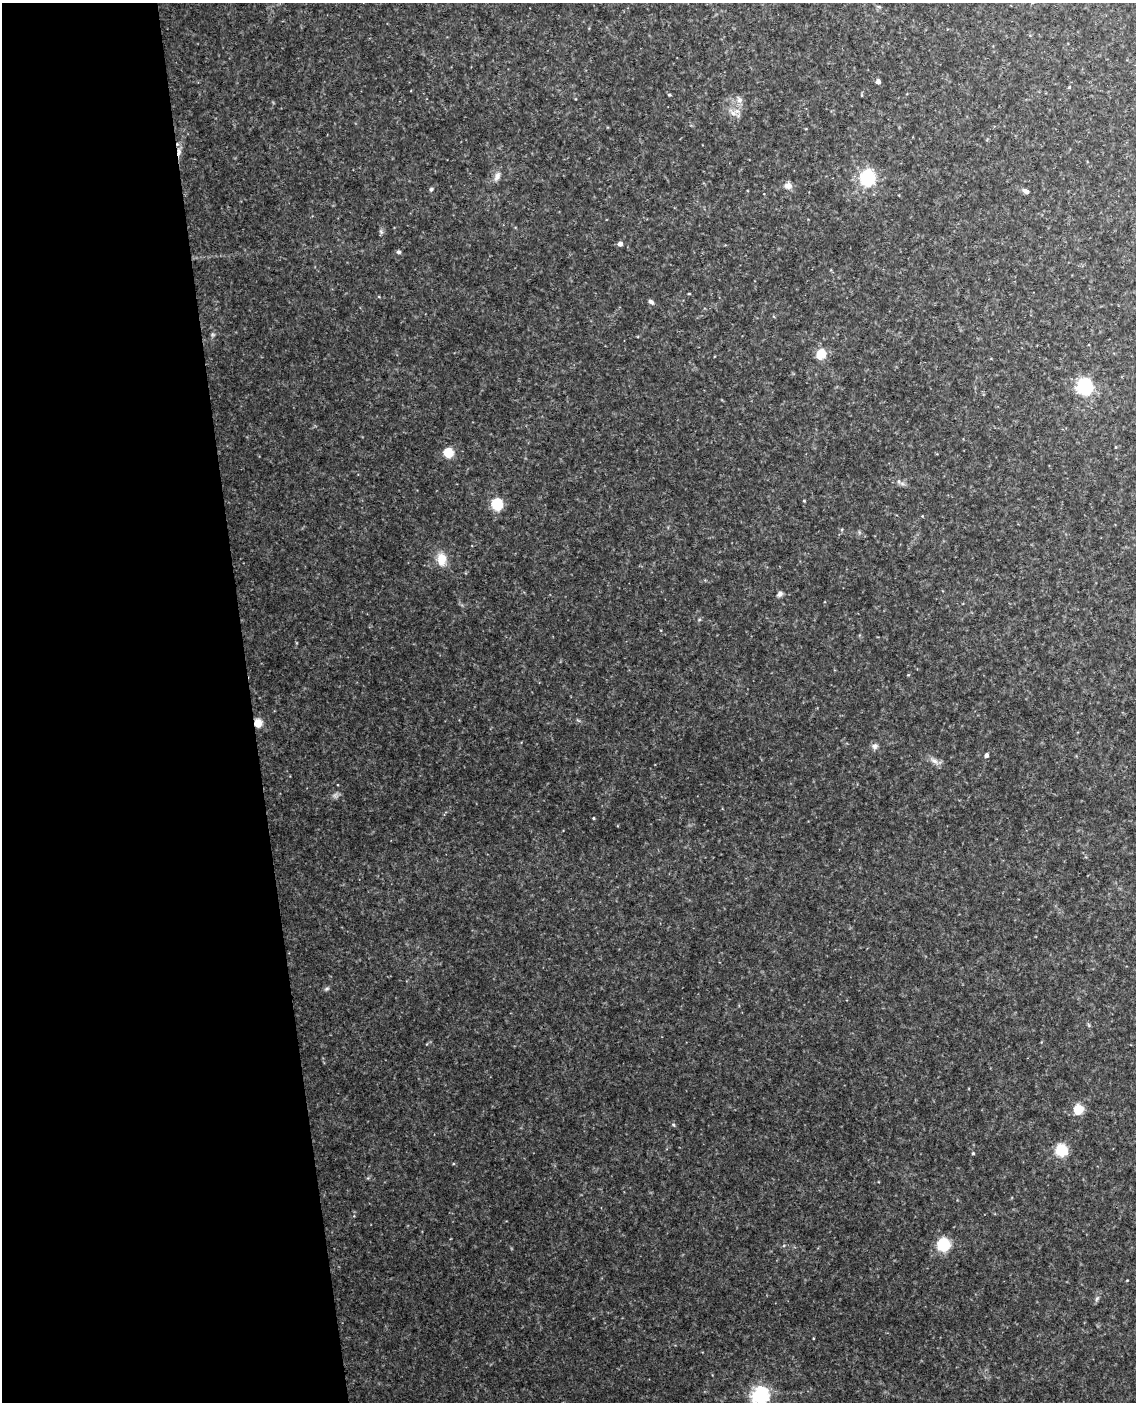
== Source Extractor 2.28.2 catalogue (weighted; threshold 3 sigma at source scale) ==
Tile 5 of 4 x 3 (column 1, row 2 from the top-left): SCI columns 59-1192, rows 1643-3042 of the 4651 x 4581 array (HDU 1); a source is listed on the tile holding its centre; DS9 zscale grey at full resolution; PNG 1138 x 1404 px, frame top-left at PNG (2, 3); no overlay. Shown black and unused: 22% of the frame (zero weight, under 3 of 4 exposures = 6% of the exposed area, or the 3 px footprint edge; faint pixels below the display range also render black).
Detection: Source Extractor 2.28.2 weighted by HDU 2 'WHT'; one run over the whole footprint, this tile lists its part. Background 0.131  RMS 0.011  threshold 0.0473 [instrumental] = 3 sigma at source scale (4.5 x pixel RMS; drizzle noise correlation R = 1.50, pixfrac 1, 0.05/0.05 arcsec/px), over >= 5 px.
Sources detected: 38; all 38 listed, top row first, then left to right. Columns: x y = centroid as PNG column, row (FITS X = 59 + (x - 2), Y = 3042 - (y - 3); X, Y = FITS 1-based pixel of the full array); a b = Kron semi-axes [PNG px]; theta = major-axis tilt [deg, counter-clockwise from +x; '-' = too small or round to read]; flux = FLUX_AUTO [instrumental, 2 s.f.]
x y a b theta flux
878 82 4 4 - 4.6
1069 87 4 4 - 1
669 95 4 3 - 1.4
739 100 12 7 -59 4.9
733 113 9 7 -17 5.2
179 152 13 6 89 5.6
497 176 13 7 70 5.7
867 178 12 11 - 62
788 186 10 9 - 5.7
431 189 6 5 - 1.5
1026 191 8 5 -30 3.7
381 232 6 5 - 1.9
620 244 4 4 - 5
399 252 5 5 - 2
689 293 4 2 - 0.78
651 302 7 5 -38 2.6
821 354 9 8 - 21
1085 386 9 9 - 88
448 453 6 6 - 30
899 481 6 4 -90 1.8
804 501 3 3 - 0.83
497 504 7 7 - 50
922 516 3 3 - 0.73
441 559 15 10 -88 15
780 594 8 6 51 3.2
258 723 5 5 - 50
875 746 8 8 - 3.5
986 755 4 4 - 3.5
934 761 13 7 -37 5.4
593 818 3 3 - 1.1
327 989 7 4 20 1.8
1078 1109 8 8 - 20
673 1125 5 4 - 1.2
1061 1150 9 9 - 35
973 1153 4 4 - 1.1
943 1245 8 7 - 57
1097 1299 8 5 69 2.2
760 1395 6 6 - 380
Overlapping masked pixels (flux is a lower limit): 2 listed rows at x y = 179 152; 258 723
Isophote crosses this tile's border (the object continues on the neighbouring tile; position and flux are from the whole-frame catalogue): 1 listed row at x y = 760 1395